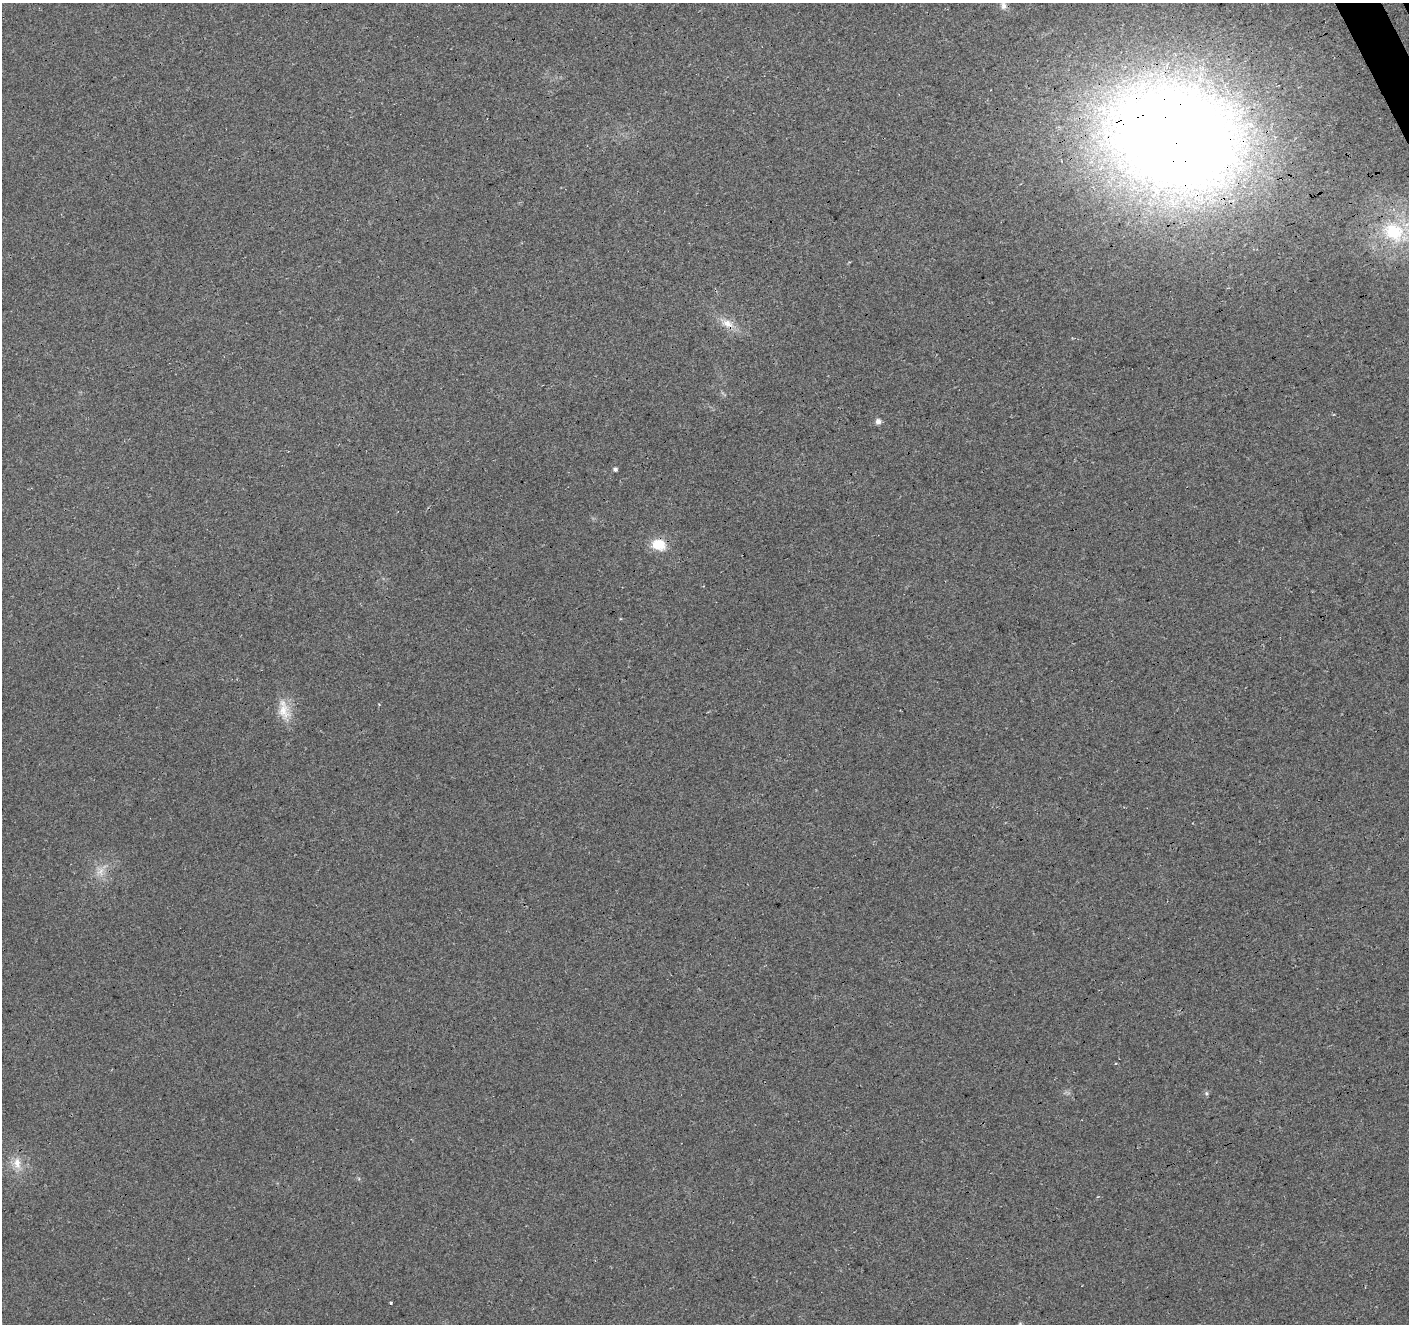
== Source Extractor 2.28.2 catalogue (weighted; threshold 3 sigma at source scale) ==
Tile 10 of 4 x 4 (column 2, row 3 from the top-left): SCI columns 1465-2871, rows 1497-2818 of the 5739 x 5578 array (HDU 1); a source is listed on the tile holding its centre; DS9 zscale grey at full resolution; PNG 1411 x 1326 px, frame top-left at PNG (2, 3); no overlay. Shown black and unused: <1% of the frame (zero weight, under 3 of 4 exposures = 5% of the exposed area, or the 3 px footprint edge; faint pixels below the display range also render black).
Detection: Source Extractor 2.28.2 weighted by HDU 2 'WHT'; one run over the whole footprint, this tile lists its part. Background 0.041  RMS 0.0074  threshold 0.0333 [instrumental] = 3 sigma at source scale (4.5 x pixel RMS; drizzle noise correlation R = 1.50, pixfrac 1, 0.0396/0.0396 arcsec/px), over >= 5 px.
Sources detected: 13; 2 too faint to see at this stretch — not listed; the other 11 listed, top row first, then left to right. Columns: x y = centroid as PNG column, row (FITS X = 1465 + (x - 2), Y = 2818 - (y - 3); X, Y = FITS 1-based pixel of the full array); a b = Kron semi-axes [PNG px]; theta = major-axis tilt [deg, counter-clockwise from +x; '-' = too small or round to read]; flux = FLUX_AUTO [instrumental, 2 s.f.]
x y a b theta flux
1003 6 11 8 -89 3.8
1174 139 62 47 -21 2300
1394 232 28 23 -38 36
727 324 19 11 -26 9.4
878 422 6 5 - 3.8
615 469 4 4 - 1.9
659 545 14 11 -15 18
284 710 30 14 -78 14
1206 1093 6 5 - 1.3
17 1163 18 10 -81 9.1
391 1303 3 3 - 1.4
Overlapping masked pixels (flux is a lower limit): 2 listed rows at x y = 1174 139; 727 324